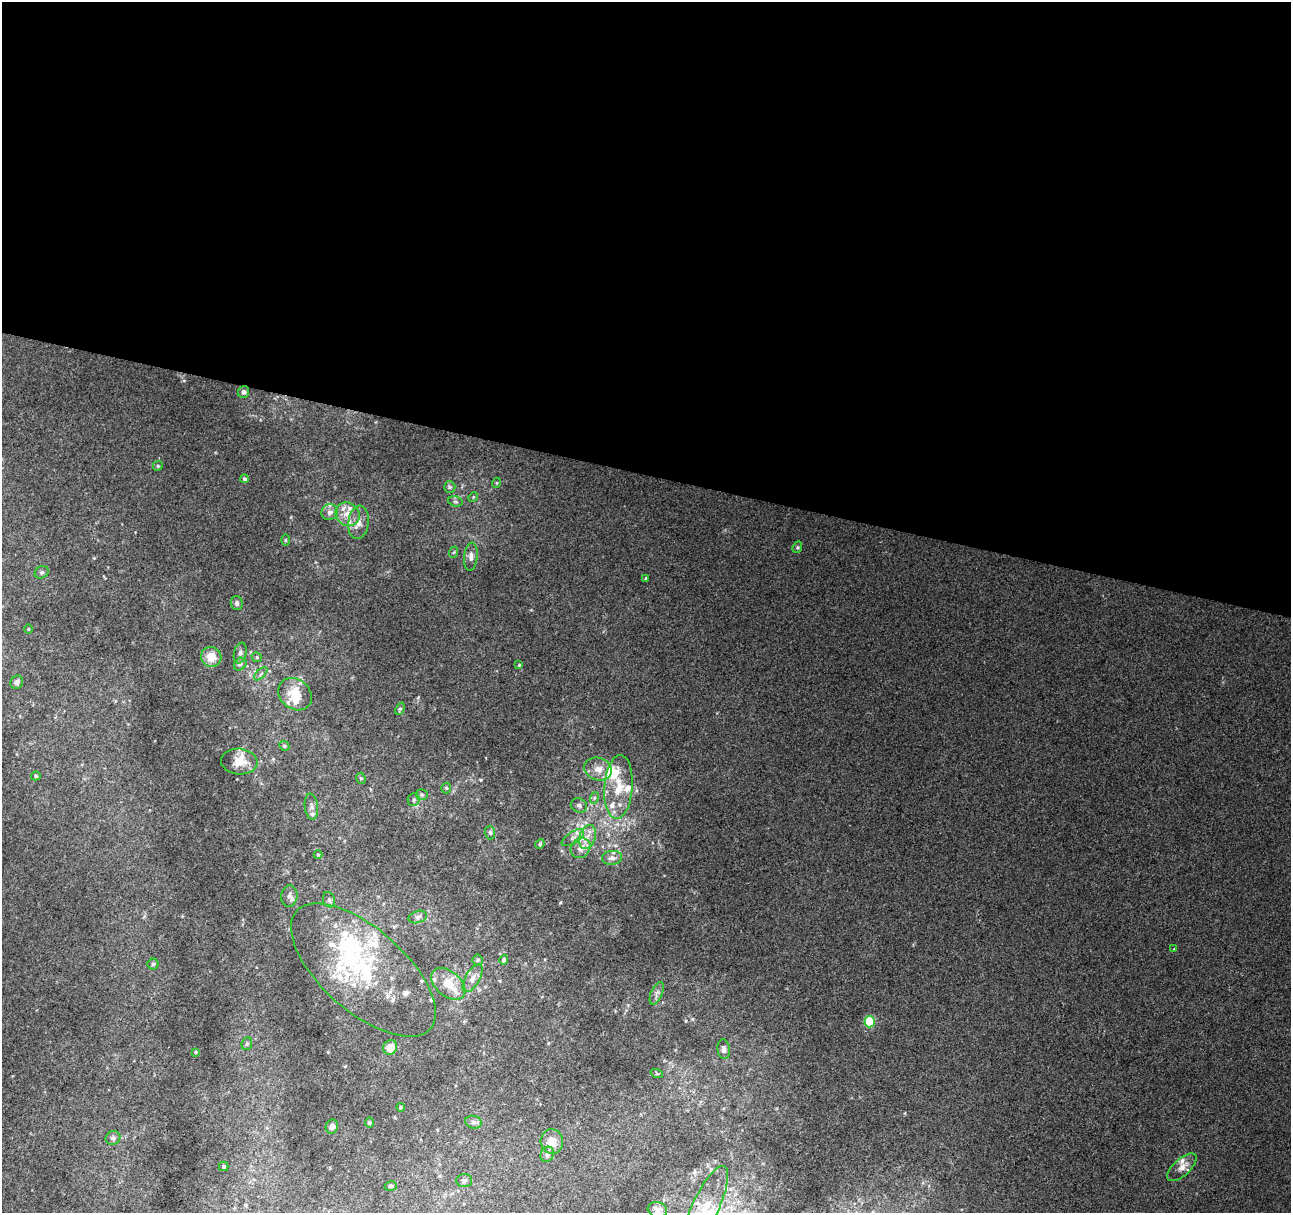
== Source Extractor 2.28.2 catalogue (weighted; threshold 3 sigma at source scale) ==
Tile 3 of 4 x 4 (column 3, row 1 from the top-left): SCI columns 2586-3874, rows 3915-5125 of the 5164 x 5344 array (HDU 1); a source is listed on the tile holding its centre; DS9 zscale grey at full resolution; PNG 1293 x 1215 px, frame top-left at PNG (2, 2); each listed source drawn as its Kron ellipse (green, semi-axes under 4 px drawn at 4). Shown black and unused: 39% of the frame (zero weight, under 2 of 3 exposures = <1% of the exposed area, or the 3 px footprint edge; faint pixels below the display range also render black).
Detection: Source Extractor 2.28.2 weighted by HDU 2 'WHT'; one run over the whole footprint, this tile lists its part. Background 0.0107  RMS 0.0066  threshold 0.0296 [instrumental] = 3 sigma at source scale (4.5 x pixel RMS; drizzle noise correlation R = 1.50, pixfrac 1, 0.0396/0.0396 arcsec/px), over >= 5 px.
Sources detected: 99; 1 inside a brighter object's white glare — neither listed nor drawn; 22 inside a brighter listed object's ellipse — not listed separately; the other 76 listed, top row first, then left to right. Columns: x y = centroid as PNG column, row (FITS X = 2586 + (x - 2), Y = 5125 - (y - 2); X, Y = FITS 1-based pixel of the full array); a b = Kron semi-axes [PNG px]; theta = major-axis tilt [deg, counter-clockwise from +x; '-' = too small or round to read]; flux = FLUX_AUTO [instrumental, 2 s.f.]
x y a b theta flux
243 392 6 5 - 2
158 466 5 4 - 0.98
244 479 4 4 - 1.4
496 483 5 3 - 0.71
450 487 6 5 - 1.2
473 497 5 4 - 0.66
455 501 7 5 -16 1.3
330 512 8 7 - 3.5
348 514 13 11 -35 8.1
358 522 17 10 83 6.3
285 540 6 4 90 0.66
797 547 6 4 68 0.97
454 552 6 3 71 0.74
471 556 14 6 84 3.6
42 572 7 6 - 1.4
646 578 3 3 - 1.3
237 603 7 6 - 1.5
28 629 5 3 - 0.6
240 653 10 6 78 2.4
211 657 10 10 - 9.3
257 657 5 4 - 0.91
240 664 7 5 44 1.7
519 665 4 4 - 0.67
261 674 8 3 45 1.1
17 682 7 6 - 2.2
295 694 18 14 -40 15
400 709 6 4 66 1.1
284 746 5 4 - 0.84
239 762 18 13 -5 9.6
598 769 14 11 -18 7.1
36 776 5 4 - 0.98
361 778 5 4 - 1.2
618 787 32 14 86 19
446 788 5 5 - 0.86
422 795 6 5 - 1.4
594 798 6 3 71 1
414 800 6 6 - 1.7
579 805 8 7 - 2
311 807 13 6 -83 2.8
490 832 7 5 -87 1.3
587 837 12 8 72 5.3
573 838 13 6 33 3
540 844 5 4 - 0.77
581 848 11 9 44 5.6
318 855 4 4 - 0.69
612 858 10 7 5 3
289 896 10 8 84 2.8
329 900 8 6 -74 1.6
418 917 9 6 16 2
1174 949 3 3 - 0.84
478 960 5 5 - 1
504 960 5 4 - 1.6
153 964 5 5 - 1.2
363 970 89 41 -41 85
473 978 15 7 60 4.5
448 984 20 12 -41 13
657 993 12 5 67 2.4
870 1022 5 5 - 37
247 1044 6 5 - 1.2
390 1047 7 7 - 8
724 1049 10 6 -84 2.6
196 1052 3 3 - 0.65
657 1074 6 4 -19 0.77
401 1107 4 4 - 0.71
369 1122 5 4 - 0.98
473 1122 8 6 -16 2.1
332 1127 7 6 - 2.9
113 1138 7 7 - 2.2
552 1141 12 11 - 8.3
547 1154 8 6 65 2.9
224 1166 5 5 - 1
1182 1167 18 8 43 5
464 1181 8 6 2 1.8
391 1186 6 4 15 1
705 1207 45 13 65 20
657 1210 10 7 -15 3.5
Isophote crosses this tile's border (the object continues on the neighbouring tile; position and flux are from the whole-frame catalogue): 1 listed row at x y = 705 1207
Unlisted compact peaks at least as high as the median listed source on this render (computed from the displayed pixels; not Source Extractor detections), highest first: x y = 560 902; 184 381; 418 697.